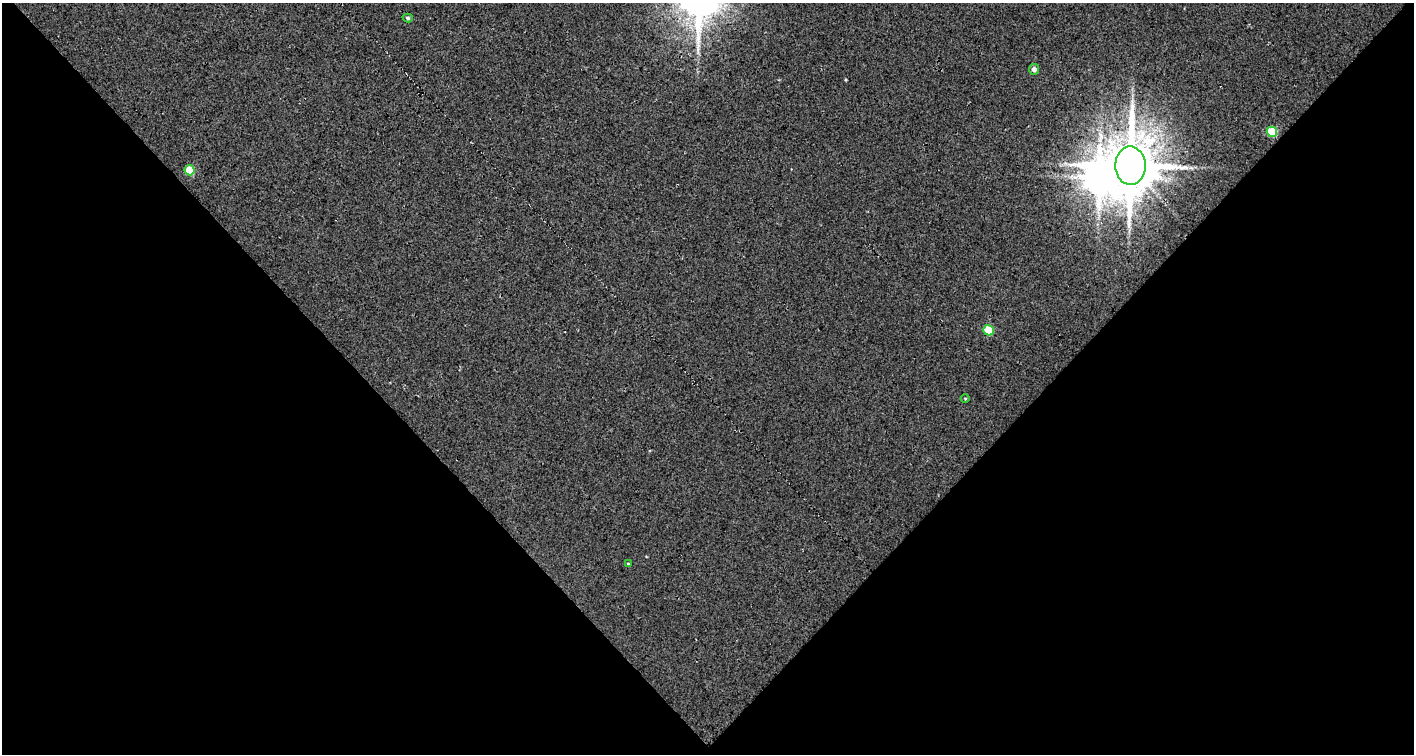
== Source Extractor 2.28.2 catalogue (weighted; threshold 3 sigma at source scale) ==
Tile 2 of 1 x 2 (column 1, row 2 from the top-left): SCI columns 48-1459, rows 1-752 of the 1503 x 1505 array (HDU 1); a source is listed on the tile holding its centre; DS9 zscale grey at full resolution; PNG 1416 x 756 px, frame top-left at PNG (2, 3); each listed source drawn as its Kron ellipse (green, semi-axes under 4 px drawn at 4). Shown black and unused: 51% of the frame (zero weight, under 3 of 5 exposures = <1% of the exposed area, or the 3 px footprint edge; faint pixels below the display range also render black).
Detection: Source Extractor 2.28.2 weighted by HDU 2 'WHT'; one run over the whole footprint, this tile lists its part. Background 0.0165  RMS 0.028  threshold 0.124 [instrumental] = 3 sigma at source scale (4.5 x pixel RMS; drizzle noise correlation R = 1.50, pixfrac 1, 0.0396/0.0396 arcsec/px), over >= 5 px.
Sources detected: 9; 1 inside a brighter object's white glare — neither listed nor drawn; the other 8 listed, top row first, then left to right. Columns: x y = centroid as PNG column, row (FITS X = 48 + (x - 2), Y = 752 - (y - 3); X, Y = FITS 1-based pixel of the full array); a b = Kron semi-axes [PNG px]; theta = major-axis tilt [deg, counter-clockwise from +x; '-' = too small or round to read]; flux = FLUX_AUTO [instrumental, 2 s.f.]
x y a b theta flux
408 18 5 4 - 4.5
1034 69 5 5 - 12
1272 132 5 5 - 120
1130 166 19 15 -89 13000
190 170 5 5 - 89
988 330 5 5 - 85
965 398 4 3 - 2.2
628 564 3 3 - 3.3